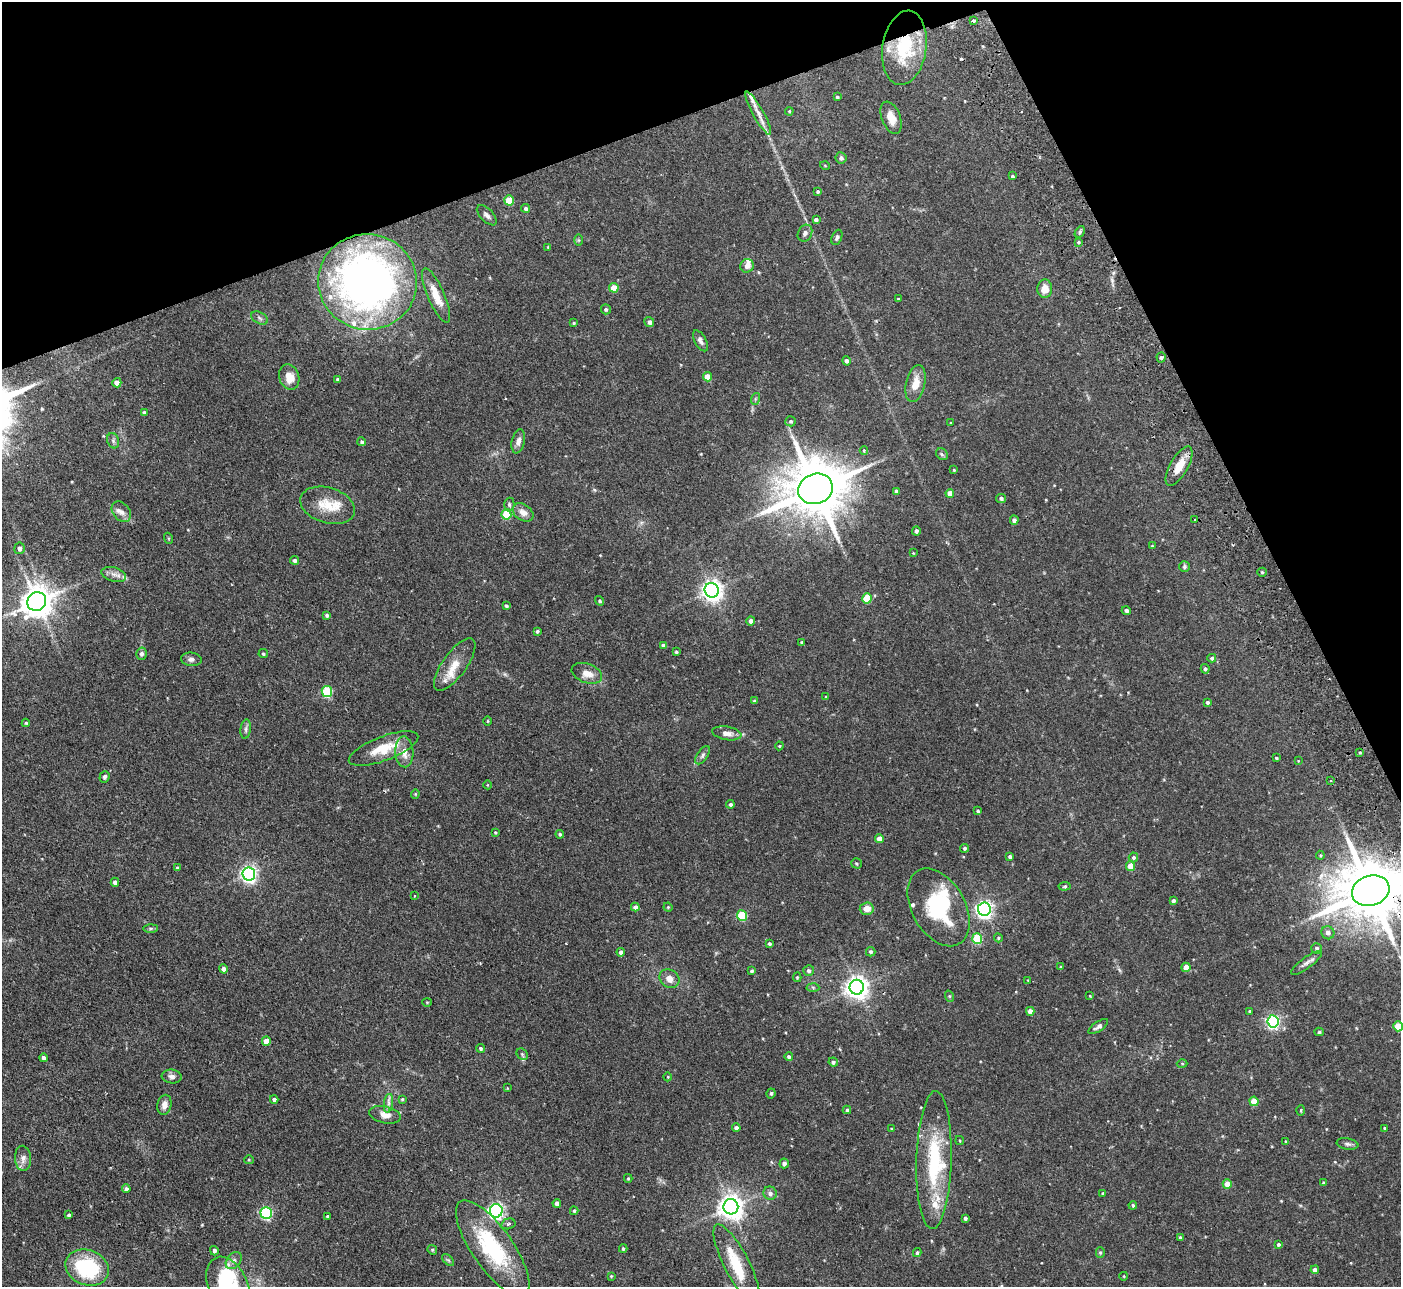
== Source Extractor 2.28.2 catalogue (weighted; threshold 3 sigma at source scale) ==
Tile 3 of 4 x 4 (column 3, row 1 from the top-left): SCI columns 2852-4250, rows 4038-5322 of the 5702 x 5634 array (HDU 1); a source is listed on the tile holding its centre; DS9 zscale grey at full resolution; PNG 1403 x 1289 px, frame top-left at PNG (2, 2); each listed source drawn as its Kron ellipse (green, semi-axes under 4 px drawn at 4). Shown black and unused: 19% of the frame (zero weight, under 2 of 3 exposures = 3% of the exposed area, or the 3 px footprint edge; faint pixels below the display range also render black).
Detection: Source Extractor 2.28.2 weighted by HDU 2 'WHT'; one run over the whole footprint, this tile lists its part. Background 0.0933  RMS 0.0062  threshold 0.028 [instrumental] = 3 sigma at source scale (4.5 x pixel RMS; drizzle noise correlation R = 1.50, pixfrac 1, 0.05/0.05 arcsec/px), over >= 5 px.
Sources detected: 235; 2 inside a brighter object's white glare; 3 cosmic-ray / hot-pixel residue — neither listed nor drawn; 10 inside a brighter listed object's ellipse — not listed separately; the other 220 listed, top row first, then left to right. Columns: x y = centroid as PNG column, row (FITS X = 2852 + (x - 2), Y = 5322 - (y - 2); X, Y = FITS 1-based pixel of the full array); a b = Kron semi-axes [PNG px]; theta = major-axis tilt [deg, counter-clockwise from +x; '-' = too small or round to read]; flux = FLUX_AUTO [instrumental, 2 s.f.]
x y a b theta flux
973 21 3 3 - 1.7
904 48 37 22 82 36
837 97 3 3 - 0.74
789 111 4 4 - 0.6
758 113 24 5 -61 5.3
891 118 17 9 -69 6
841 158 6 5 - 1.6
825 166 5 3 - 0.48
1013 176 3 2 - 1
818 192 4 4 - 0.98
509 200 5 5 - 11
526 208 4 4 - 1.2
487 215 12 6 -46 2.2
816 219 4 4 - 1.3
1080 232 6 4 61 0.97
805 233 9 7 63 2.2
837 237 8 5 67 1.5
579 240 6 4 -90 0.69
1078 242 4 3 - 0.7
548 247 4 4 - 0.51
747 266 7 6 - 2.9
368 282 49 48 - 280
614 288 5 4 - 9.2
1045 289 9 7 88 6.1
436 296 29 8 -66 10
898 299 3 3 - 0.49
606 309 5 5 - 1.1
260 318 9 5 -28 1.5
649 322 5 4 - 1.8
574 323 4 4 - 0.67
700 341 11 5 -61 2.2
1161 357 5 4 - 1.1
846 361 5 4 - 1.4
289 377 13 10 -72 7.4
707 377 5 4 - 7.1
338 379 4 3 - 1.2
117 383 5 4 - 4.2
916 384 19 9 78 8.1
755 399 6 4 72 0.7
144 413 4 3 - 1.3
791 421 5 5 - 1
951 423 3 2 - 0.44
113 441 8 5 -70 1.3
518 441 12 6 78 3.1
362 442 4 4 - 1.1
864 450 4 3 - 0.56
942 454 6 5 - 0.99
1179 466 22 9 61 8.8
954 470 3 3 - 0.46
815 489 18 15 19 4100
897 491 4 3 - 1.6
950 493 4 4 - 4.5
1001 498 5 4 - 1.4
327 505 28 17 -17 14
509 505 7 5 -89 1.2
121 512 11 8 -51 3.3
523 512 11 8 -35 4
506 514 5 5 - 21
1014 520 5 4 - 2
1195 520 3 3 - 4
916 531 4 4 - 1.4
168 538 5 3 - 0.57
1152 546 4 4 - 0.6
19 548 6 5 - 2.2
913 553 3 3 - 0.39
295 560 4 4 - 1.4
1184 567 5 5 - 1
1262 572 5 4 - 0.71
114 574 12 7 -16 3
712 590 7 7 - 350
867 598 5 5 - 20
600 601 5 4 - 0.92
37 602 10 9 - 1000
506 606 4 3 - 1
1126 610 4 4 - 1.5
327 615 4 3 - 1.2
750 621 5 4 - 1.9
537 631 4 4 - 1
802 643 4 3 - 0.85
663 645 4 4 - 1.1
676 652 3 3 - 0.72
141 654 6 5 - 1.8
263 654 5 4 - 0.88
1212 658 4 4 - 1.1
191 659 10 6 -6 2.2
455 665 31 12 54 9.9
1205 669 5 4 - 1
587 673 16 9 -20 5.8
327 691 5 5 - 40
826 697 3 3 - 0.5
754 701 4 3 - 0.97
1207 702 4 4 - 1.1
488 721 5 3 - 0.48
26 723 4 4 - 0.71
246 729 10 5 84 1.6
727 733 15 6 -9 3.6
779 746 4 4 - 0.54
384 749 37 12 21 16
404 752 15 9 -87 6.6
1360 752 4 3 - 0.63
703 755 10 5 57 1.6
1276 758 3 3 - 0.66
1298 761 4 2 - 0.39
105 777 6 5 - 1.2
1330 780 3 3 - 0.79
488 785 4 3 - 0.39
415 794 4 4 - 0.58
730 804 4 4 - 1
978 811 4 3 - 0.93
495 832 4 3 - 0.59
560 834 4 4 - 1
879 839 4 4 - 4.8
965 848 4 4 - 1
1320 855 4 4 - 0.6
1010 856 3 3 - 1.2
1133 857 5 4 - 1.1
856 863 5 5 - 0.87
1131 866 5 4 - 11
177 868 4 3 - 0.68
249 874 6 6 - 180
115 882 4 4 - 1.9
1065 886 6 4 6 0.7
1371 891 19 15 17 4700
415 896 2 2 - 0.45
1173 901 4 4 - 1.4
635 907 4 4 - 2
668 907 4 4 - 0.61
939 907 42 26 -61 45
867 909 7 6 - 5
984 909 6 6 - 220
742 916 5 5 - 26
151 928 7 4 0 1
1328 933 7 6 - 2.5
998 938 4 4 - 0.66
977 939 5 5 - 29
769 944 4 4 - 1
1317 948 5 5 - 1.6
621 952 4 4 - 1.5
871 952 5 4 - 1.2
1306 963 18 5 36 2.7
1061 967 4 3 - 0.55
1186 967 4 4 - 5.3
223 969 5 4 - 2
752 971 3 3 - 0.97
809 971 5 5 - 1.4
797 977 5 4 - 0.76
669 979 10 8 -35 4.9
1028 980 4 2 - 0.37
813 987 6 4 -3 0.91
857 987 7 7 - 450
949 996 6 3 -71 0.63
1090 996 3 2 - 0.43
427 1002 4 4 - 0.52
1030 1011 4 4 - 3.3
1249 1011 3 3 - 0.7
1273 1021 6 5 - 120
1398 1026 5 4 - 14
1098 1027 11 4 33 1.9
1319 1032 4 4 - 0.87
266 1041 5 4 - 7.8
480 1048 4 4 - 1
522 1054 6 5 - 0.93
789 1057 4 4 - 1.2
44 1058 4 3 - 1.7
833 1062 5 4 - 1.3
1182 1064 5 3 - 0.56
172 1076 10 7 -6 2.3
668 1077 4 3 - 0.44
507 1088 3 2 - 0.57
771 1093 5 4 - 1
274 1099 4 4 - 1.3
402 1099 4 3 - 0.6
1254 1101 5 4 - 11
388 1103 9 4 82 2
164 1105 10 7 77 3.8
847 1110 4 3 - 0.96
1301 1110 5 3 - 0.52
385 1115 16 8 -12 5.2
736 1128 4 4 - 1.5
1385 1128 3 3 - 1.4
891 1129 2 2 - 0.4
960 1141 4 2 - 0.51
1286 1141 3 3 - 0.51
1347 1144 11 5 -10 1.7
23 1158 12 8 -87 3.1
249 1160 5 4 - 0.63
934 1160 69 17 89 48
784 1163 5 4 - 1.8
628 1178 4 4 - 0.6
1324 1183 4 3 - 1.1
1227 1184 4 4 - 5.9
126 1189 4 4 - 1.5
770 1193 7 6 - 2.2
1103 1194 4 3 - 0.65
557 1203 4 4 - 2.1
1133 1205 4 3 - 0.86
731 1207 7 7 - 530
496 1211 6 6 - 160
574 1211 4 3 - 0.85
266 1213 6 5 - 78
69 1215 4 3 - 0.83
327 1216 3 3 - 0.68
965 1218 4 3 - 1.3
508 1224 7 5 15 1.2
1180 1238 3 3 - 1.2
1278 1244 4 3 - 1.1
493 1248 57 20 -55 50
623 1249 4 3 - 0.81
432 1250 5 4 - 0.76
214 1251 5 4 - 1.7
1100 1252 5 4 - 0.86
917 1253 4 4 - 0.96
234 1260 9 6 50 2.4
448 1260 7 4 -44 0.93
737 1264 44 12 -63 21
87 1268 22 17 -22 46
1315 1270 4 4 - 2
611 1276 3 3 - 0.58
1124 1276 4 3 - 0.43
228 1286 30 19 -65 50
Overlapping masked pixels (flux is a lower limit): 2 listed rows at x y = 904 48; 1371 891
Isophote crosses this tile's border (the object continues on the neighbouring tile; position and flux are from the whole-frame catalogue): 3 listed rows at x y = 1371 891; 1398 1026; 228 1286